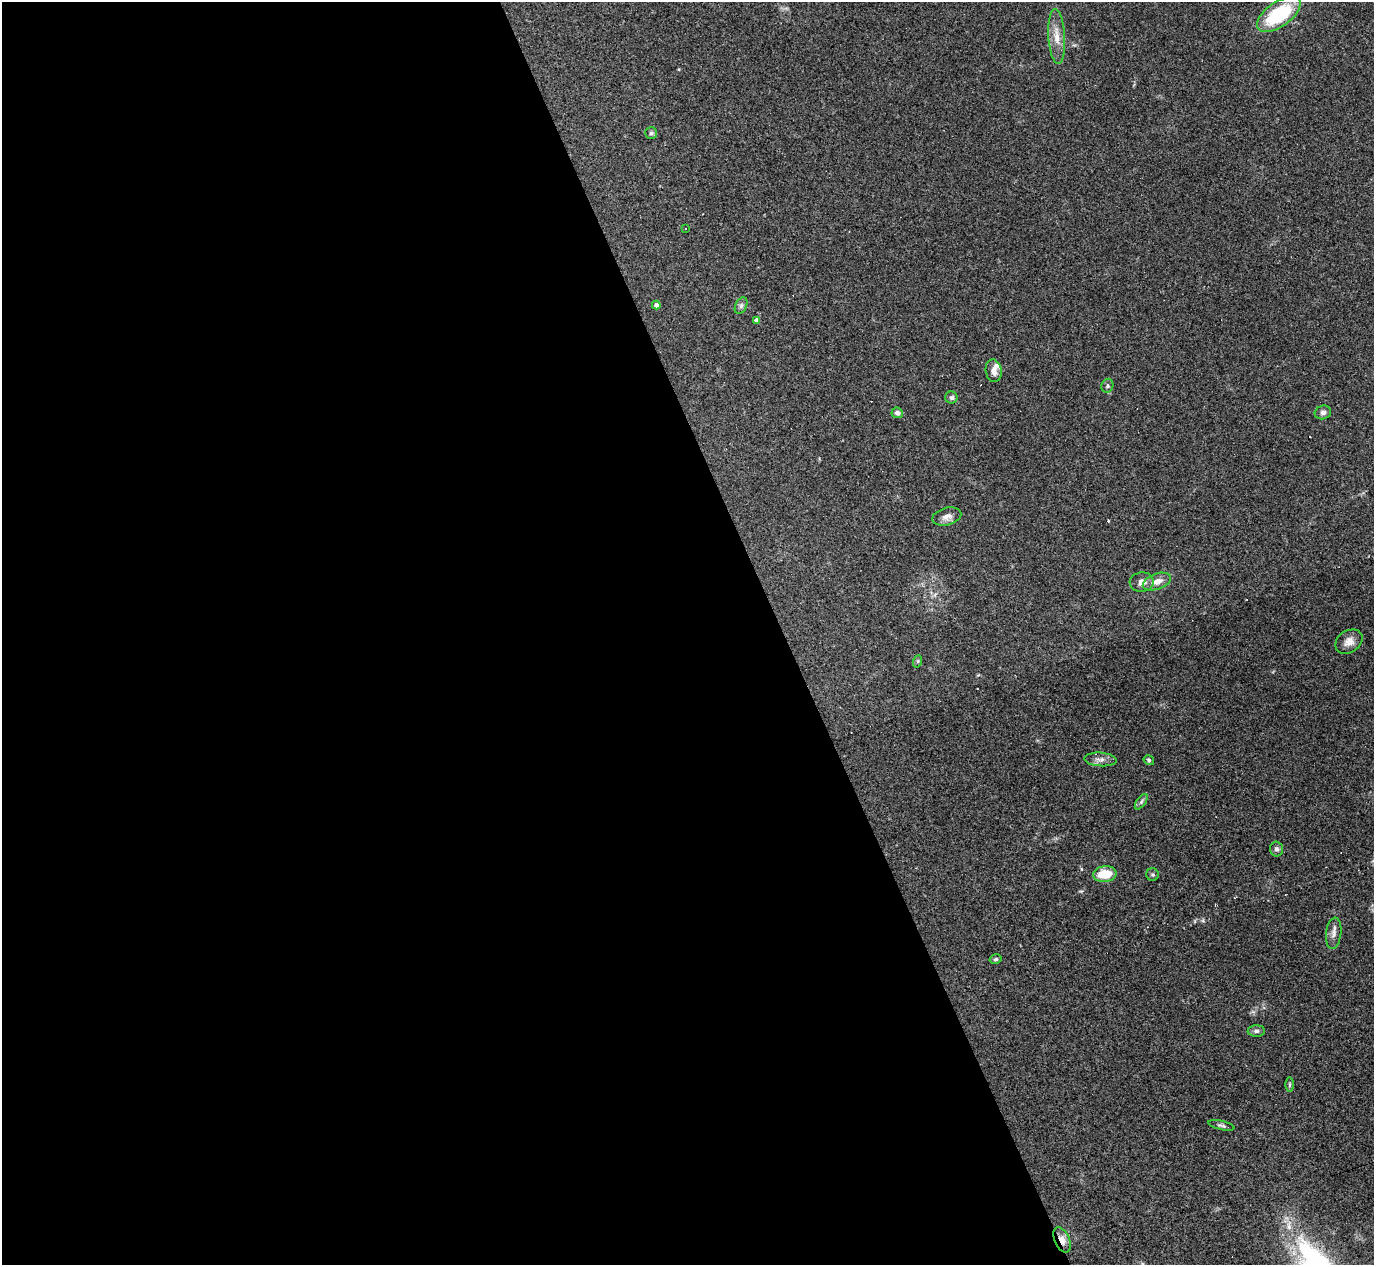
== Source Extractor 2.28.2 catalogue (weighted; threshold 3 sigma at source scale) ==
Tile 9 of 4 x 4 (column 1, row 3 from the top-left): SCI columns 1-1372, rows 1538-2800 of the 5488 x 5473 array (HDU 1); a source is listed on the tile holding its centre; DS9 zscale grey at full resolution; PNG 1376 x 1267 px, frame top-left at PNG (2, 2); each listed source drawn as its Kron ellipse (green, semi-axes under 4 px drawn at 4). Shown black and unused: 57% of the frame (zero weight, under 3 of 4 exposures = <1% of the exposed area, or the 3 px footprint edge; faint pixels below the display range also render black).
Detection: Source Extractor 2.28.2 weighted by HDU 2 'WHT'; one run over the whole footprint, this tile lists its part. Background 0.16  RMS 0.0052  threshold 0.0233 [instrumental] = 3 sigma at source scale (4.5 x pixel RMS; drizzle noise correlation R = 1.50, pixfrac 1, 0.05/0.05 arcsec/px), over >= 5 px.
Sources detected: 33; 2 cosmic-ray / hot-pixel residue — neither listed nor drawn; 2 inside a brighter listed object's ellipse — not listed separately; the other 29 listed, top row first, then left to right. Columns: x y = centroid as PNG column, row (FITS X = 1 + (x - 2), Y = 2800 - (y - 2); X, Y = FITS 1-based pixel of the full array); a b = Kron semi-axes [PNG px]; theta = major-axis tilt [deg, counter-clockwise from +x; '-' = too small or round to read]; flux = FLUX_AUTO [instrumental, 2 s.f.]
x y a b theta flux
1279 14 25 12 35 36
1057 37 27 8 -87 6.5
651 133 6 6 - 1.1
686 228 3 2 - 0.45
656 305 4 4 - 2.1
741 306 9 5 64 1.3
757 320 4 4 - 2
994 371 11 8 -80 2.7
1107 386 7 5 70 1.2
951 397 6 6 - 1.3
1323 412 8 6 14 1.7
897 413 6 5 - 1.7
947 517 15 8 15 3.4
1142 582 12 9 4 3.2
1157 582 14 8 19 4.5
1349 642 15 11 35 3.9
918 661 6 4 71 0.68
1100 759 16 7 -3 2.7
1149 760 5 5 - 0.88
1141 802 9 4 55 1.2
1276 849 7 6 - 1.5
1105 874 12 8 6 11
1153 875 6 6 - 0.88
1334 933 15 7 83 2.8
996 959 6 4 15 0.9
1256 1031 8 5 1 1.4
1290 1084 7 3 90 0.61
1221 1125 13 4 -13 1.2
1062 1240 13 7 -66 4.4
Overlapping masked pixels (flux is a lower limit): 1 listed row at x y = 1062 1240